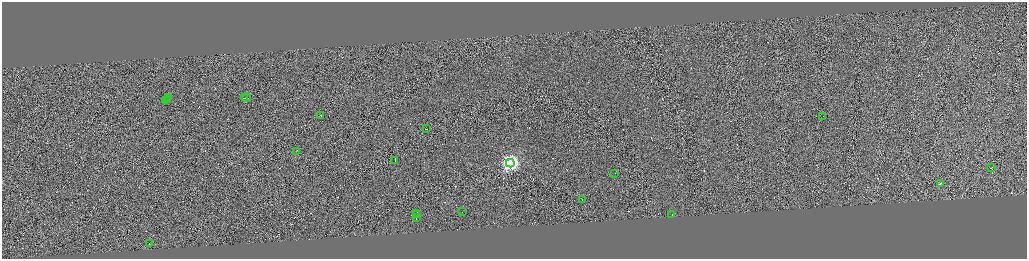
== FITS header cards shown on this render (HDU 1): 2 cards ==
NAXIS1  =                 4100
NAXIS2  =                 1026

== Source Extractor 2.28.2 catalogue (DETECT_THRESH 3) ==
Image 4100 x 1026 px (HDU 1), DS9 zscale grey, zoomed out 1/4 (1 PNG px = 4 x 4 image px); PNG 1029 x 261 px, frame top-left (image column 1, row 1025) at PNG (2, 2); each listed source drawn as its Kron ellipse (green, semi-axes under 4 px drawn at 4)
Background 0.967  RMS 4.1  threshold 12.4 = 3 sigma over >= 5 px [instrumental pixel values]
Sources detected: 359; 338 cannot appear on this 1/4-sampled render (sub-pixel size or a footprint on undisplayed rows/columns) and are neither listed nor drawn; the other 21 listed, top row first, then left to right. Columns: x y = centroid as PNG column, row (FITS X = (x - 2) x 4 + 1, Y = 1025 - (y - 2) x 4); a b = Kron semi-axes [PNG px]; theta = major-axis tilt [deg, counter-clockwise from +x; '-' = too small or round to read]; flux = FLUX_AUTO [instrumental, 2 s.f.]
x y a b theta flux
247 97 4 1 - 47000
169 98 2 1 - 18000
245 98 3 1 - 37000
168 99 2 1 - 21000
166 101 2 1 - 17000
321 115 2 1 - 18000
823 116 2 1 - 19000
427 129 2 1 - 18000
297 151 2 1 - 21000
395 160 3 1 - 44000
511 163 4 4 - 680000
992 167 2 1 - 30000
615 173 2 1 - 11000
941 183 2 1 - 72000
583 200 2 1 - 12000
463 211 2 1 - 9800
417 213 2 1 - 23000
417 214 3 1 - 31000
672 214 2 1 - 11000
417 217 3 1 - 23000
150 243 2 1 - 41000
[338 sub-pixel or undisplayed-footprint detections neither listed nor drawn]